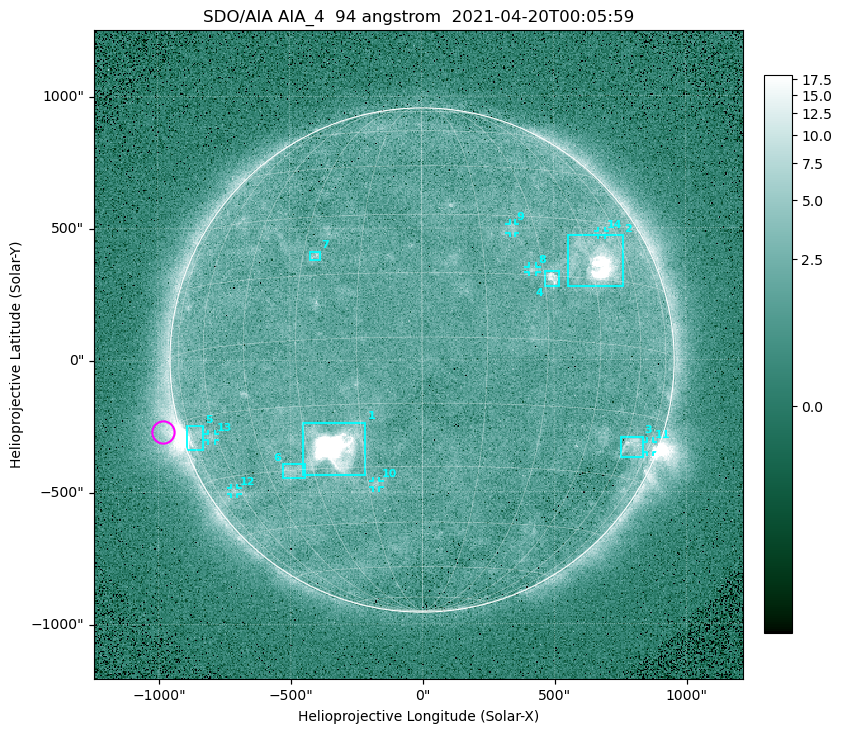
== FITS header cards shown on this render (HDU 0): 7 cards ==
TELESCOP= 'SDO/AIA '
INSTRUME= 'AIA_4   '
WAVELNTH=                   94
WAVEUNIT= 'angstrom'
DATE-OBS= '2021-04-20T00:05:59.12'
CTYPE1  = 'HPLN-TAN'
CTYPE2  = 'HPLT-TAN'

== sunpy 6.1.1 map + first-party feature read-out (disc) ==
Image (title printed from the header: SDO/AIA AIA_4  94 angstrom  2021-04-20T00:05:59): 512 x 512 px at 4.8 arcsec/px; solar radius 955 arcsec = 199 px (full disc in frame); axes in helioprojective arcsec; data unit not stated in the header (colour bar unlabelled)
Orientation: roll -0.137 deg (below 1 deg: not rotated)
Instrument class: DISC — disc imager (sunpy class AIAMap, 94 A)
Bright regions (active regions / flare kernels): reference = the median radial profile (limb darkening/brightening removed); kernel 5 px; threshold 5 sigma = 2.5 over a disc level ~1.77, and >= 1.15x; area >= 9 px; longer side >= 5 px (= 24 arcsec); searched inside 0.97 R_sun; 14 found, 14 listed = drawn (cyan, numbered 1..; 7 of them under ~33 arcsec drawn as corner ticks so the feature stays visible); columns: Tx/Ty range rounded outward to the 10 arcsec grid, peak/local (2 s.f.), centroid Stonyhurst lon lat
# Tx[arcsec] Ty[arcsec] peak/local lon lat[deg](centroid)
1 -450..-210 -440..-230 1051 -23 -25
2 550..760 280..470 49 +48 +20
3 750..840 -370..-290 4.3 +64 -22
4 470..520 280..340 6.5 +32 +15
5 -900..-830 -340..-250 6.6 -72 -19
6 -530..-440 -450..-390 3.1 -36 -30
7 -430..-380 380..410 3.1 -27 +20
8 400..440 330..360 3 +27 +16
9 330..360 480..520 2.9 +24 +27
10 -190..-160 -480..-450 3 -13 -34
11 850..880 -350..-310 2.6 +75 -21
12 -730..-700 -510..-480 2.7 -63 -34
13 -810..-780 -300..-280 2.6 -63 -20
14 670..700 470..490 2.5 +53 +27
Off-limb structures (1.02-1.3 R_sun): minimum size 50 px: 5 found; the strongest spans PA ~90..115 deg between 1.02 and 1.22 R_sun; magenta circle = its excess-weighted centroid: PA ~105 deg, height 1.07 R_sun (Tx ~-980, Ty ~-270 arcsec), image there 4.6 x the reference